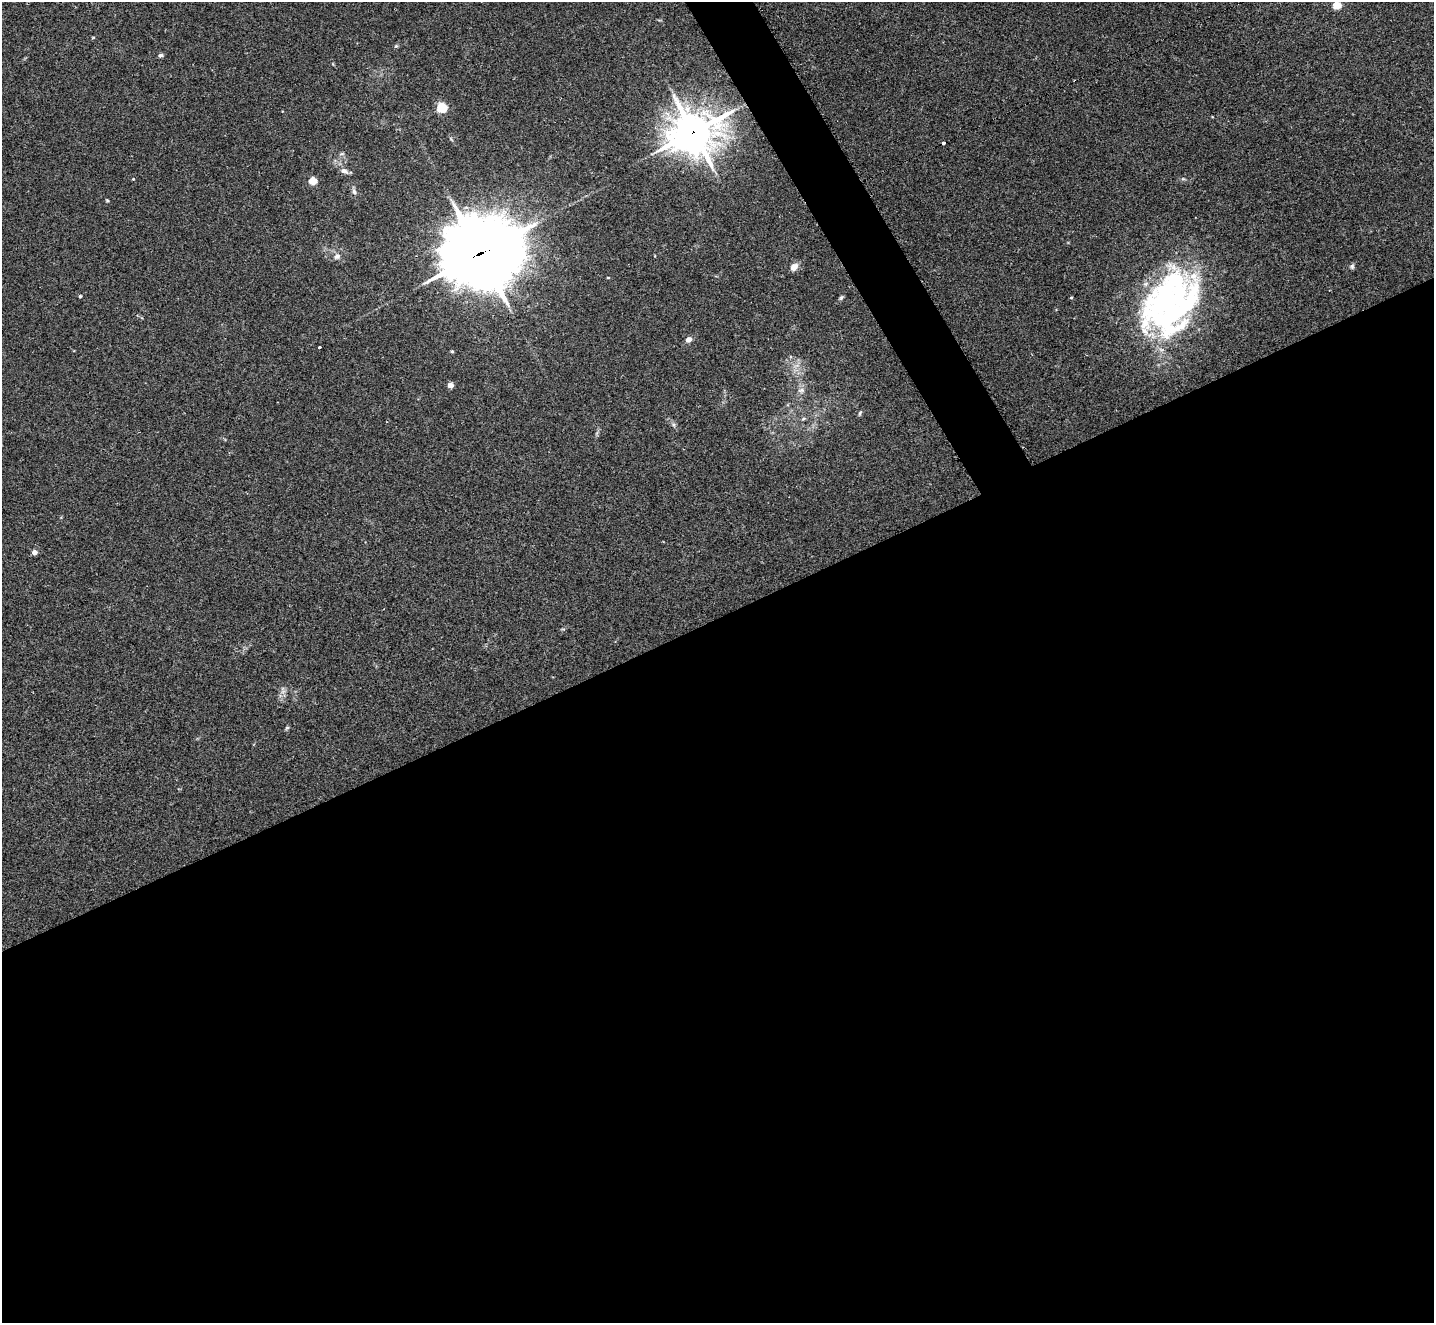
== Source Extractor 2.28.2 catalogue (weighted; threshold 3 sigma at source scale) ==
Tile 15 of 4 x 4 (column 3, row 4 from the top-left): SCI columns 2881-4312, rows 305-1625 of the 5754 x 5742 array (HDU 1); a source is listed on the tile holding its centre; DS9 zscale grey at full resolution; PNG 1436 x 1325 px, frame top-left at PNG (2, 2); no overlay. Shown black and unused: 55% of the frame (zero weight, under 2 of 3 exposures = <1% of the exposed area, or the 3 px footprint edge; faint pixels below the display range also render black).
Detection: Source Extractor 2.28.2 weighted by HDU 2 'WHT'; one run over the whole footprint, this tile lists its part. Background 0.0735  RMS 0.0059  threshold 0.0266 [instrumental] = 3 sigma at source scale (4.5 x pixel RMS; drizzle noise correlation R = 1.50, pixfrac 1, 0.05/0.05 arcsec/px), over >= 5 px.
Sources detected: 32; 2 inside a brighter object's white glare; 1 cosmic-ray / hot-pixel residue — not listed; the other 29 listed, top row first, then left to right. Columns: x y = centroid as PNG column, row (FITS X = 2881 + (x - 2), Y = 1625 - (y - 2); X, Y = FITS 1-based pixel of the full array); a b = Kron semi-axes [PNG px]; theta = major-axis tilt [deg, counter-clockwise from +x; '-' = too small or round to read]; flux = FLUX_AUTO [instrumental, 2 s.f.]
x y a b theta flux
1337 5 5 4 - 22
93 37 5 3 - 0.45
396 46 5 5 - 0.68
161 55 6 5 - 1.2
442 108 5 5 - 43
693 132 18 16 15 1100
344 171 11 7 -24 2.7
133 179 4 4 - 0.5
313 181 5 4 - 17
354 191 9 6 -74 1.8
107 200 4 4 - 0.59
480 253 30 25 15 3700
337 256 9 7 40 2.5
1352 266 7 5 -89 1.2
794 267 12 8 42 3.2
608 278 4 2 - 0.52
80 296 4 4 - 0.62
1071 297 4 3 - 0.62
841 298 7 5 63 1
1175 308 89 57 67 170
688 339 5 5 - 3.7
320 347 3 3 - 2.6
452 351 4 4 - 0.62
450 385 4 4 - 5.4
801 390 10 6 7 2
860 413 7 3 54 0.78
803 419 6 3 19 0.79
34 552 4 4 - 4.2
287 728 6 4 29 0.77
Overlapping masked pixels (flux is a lower limit): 2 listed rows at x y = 693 132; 480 253
Isophote crosses this tile's border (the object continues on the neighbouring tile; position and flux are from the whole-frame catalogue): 1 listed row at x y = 1337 5